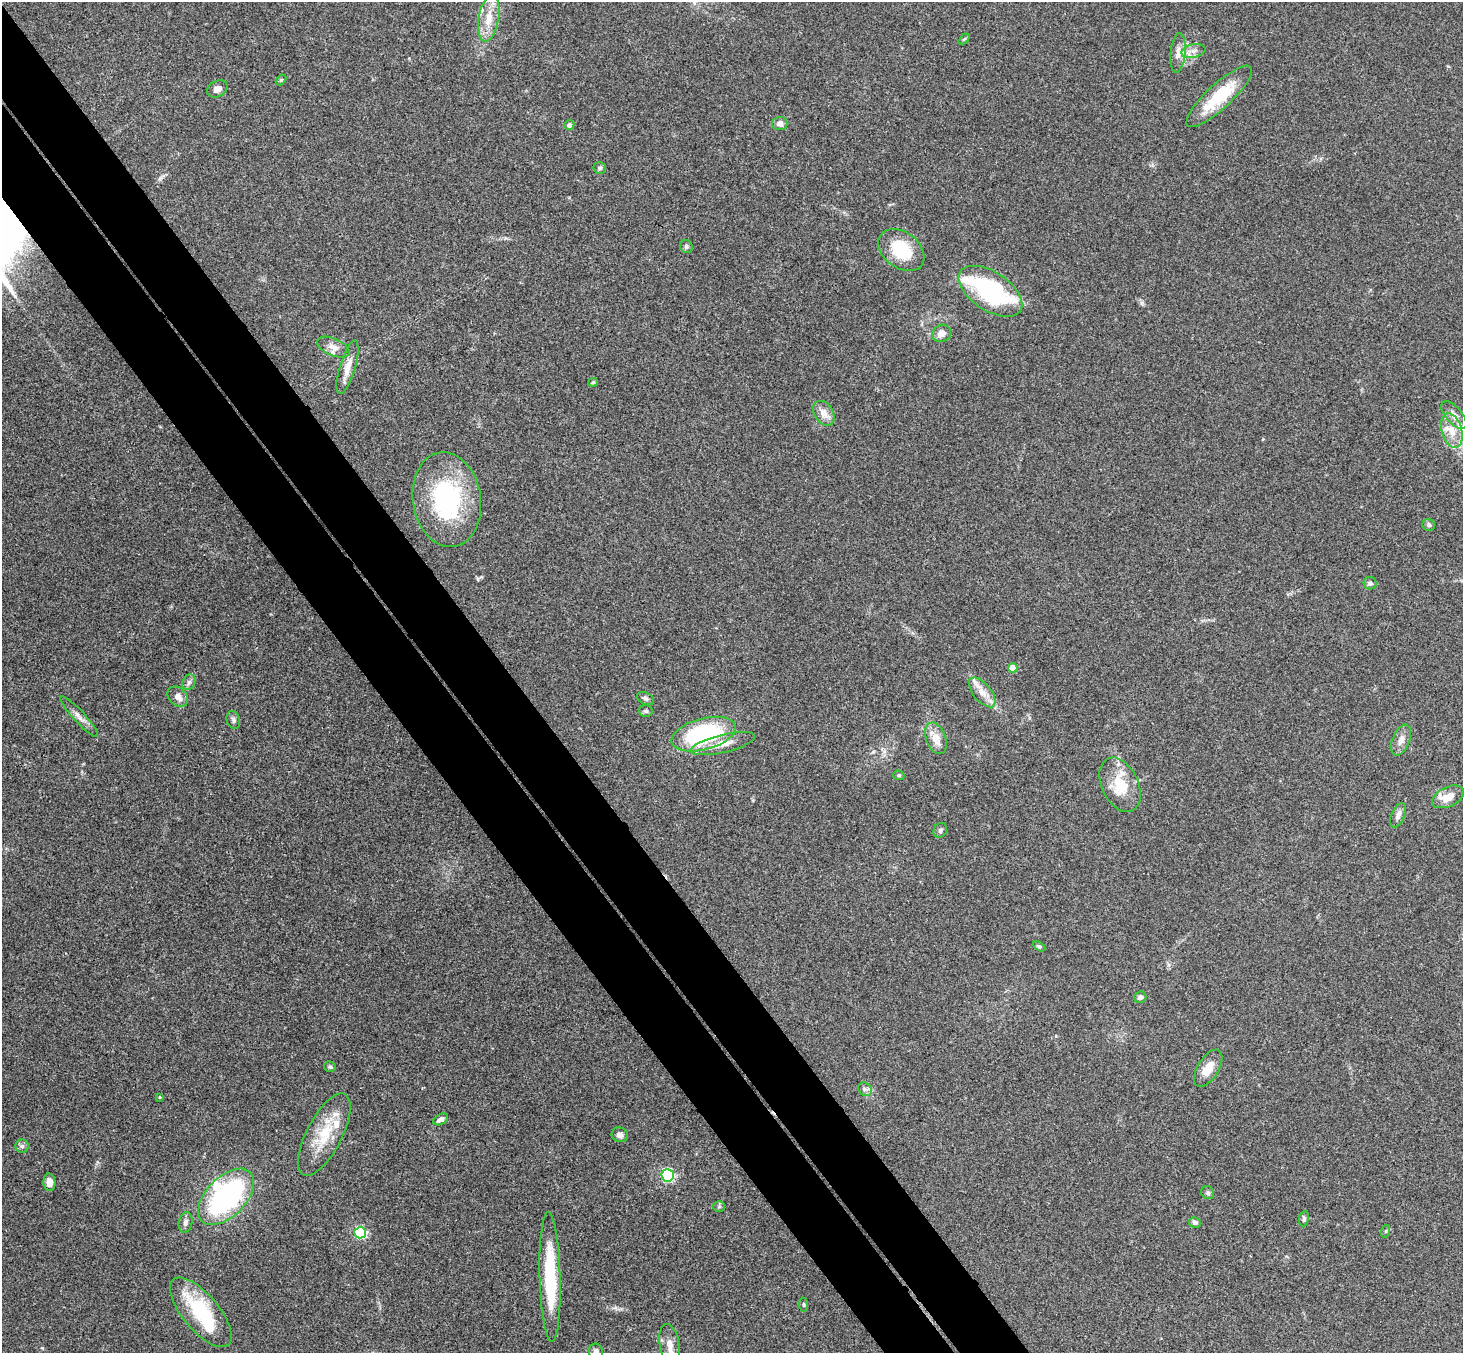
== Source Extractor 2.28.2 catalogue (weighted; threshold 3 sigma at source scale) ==
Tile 11 of 4 x 4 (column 3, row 3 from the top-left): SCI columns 2974-4434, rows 1681-3031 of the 5945 x 5925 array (HDU 1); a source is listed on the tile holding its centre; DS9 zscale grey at full resolution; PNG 1465 x 1355 px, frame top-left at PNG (2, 2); each listed source drawn as its Kron ellipse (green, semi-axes under 4 px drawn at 4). Shown black and unused: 9% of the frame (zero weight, under 3 of 4 exposures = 6% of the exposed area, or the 3 px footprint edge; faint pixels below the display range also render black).
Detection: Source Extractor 2.28.2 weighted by HDU 2 'WHT'; one run over the whole footprint, this tile lists its part. Background 0.218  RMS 0.0084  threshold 0.0379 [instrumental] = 3 sigma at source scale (4.5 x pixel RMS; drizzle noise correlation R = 1.50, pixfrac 1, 0.05/0.05 arcsec/px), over >= 5 px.
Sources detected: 75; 1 inside a brighter object's white glare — neither listed nor drawn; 9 inside a brighter listed object's ellipse — not listed separately; the other 65 listed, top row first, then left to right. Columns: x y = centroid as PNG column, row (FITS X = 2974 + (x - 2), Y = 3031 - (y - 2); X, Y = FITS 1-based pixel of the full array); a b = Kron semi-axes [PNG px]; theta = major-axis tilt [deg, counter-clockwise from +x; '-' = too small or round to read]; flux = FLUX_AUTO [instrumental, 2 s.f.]
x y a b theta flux
489 18 24 10 80 15
964 39 6 4 44 1.1
1193 51 12 6 13 4.9
1178 53 20 7 85 6.8
281 80 6 4 44 0.92
217 89 11 8 27 5.2
1219 96 43 12 43 38
780 124 7 6 - 5.1
569 125 5 5 - 3.6
600 168 6 5 - 1.7
686 246 7 6 - 1.7
901 250 25 18 -38 37
990 291 36 19 -34 110
942 333 9 8 - 6.5
333 347 17 8 -23 6.2
348 367 28 8 73 9.8
593 382 5 4 - 1
824 413 13 9 -57 7.8
1454 415 17 8 -50 5.6
1452 431 18 10 -74 12
447 500 48 34 -81 110
1429 525 6 6 - 2
1370 583 6 6 - 2.8
1013 668 4 4 - 17
189 682 8 6 61 2.5
982 692 18 9 -50 9.1
178 697 11 8 -46 5.8
646 698 9 6 -26 2.1
646 711 7 6 - 1.7
79 717 27 5 -47 5.6
233 720 9 6 -72 2.4
704 734 33 15 15 100
936 738 16 10 -69 11
1401 740 16 8 69 6.6
723 744 33 9 13 14
899 775 6 4 -19 1.1
1120 785 29 18 -65 25
1448 797 17 9 25 11
1398 815 13 6 67 4.1
940 830 8 6 57 2
1039 946 7 4 -29 1.5
1140 997 6 5 - 2.9
330 1067 6 5 - 1.5
1208 1068 21 10 58 13
865 1089 7 6 - 2.5
160 1097 4 4 - 0.88
441 1119 8 5 27 4.1
324 1135 45 17 63 34
620 1135 8 7 - 3.7
22 1146 6 6 - 2.3
668 1175 6 6 - 110
49 1182 9 6 -86 6.6
1208 1193 7 6 - 1.9
226 1197 34 20 45 170
719 1206 6 5 - 1.4
1304 1219 8 5 81 1.8
185 1222 10 6 79 3.4
1195 1222 6 5 - 3.1
1386 1231 6 4 72 1.1
360 1233 6 5 - 110
550 1277 65 10 -88 58
804 1305 7 4 -83 1.3
201 1312 43 18 -50 59
670 1345 21 10 -81 9.4
596 1351 8 7 - 4.3
Isophote crosses this tile's border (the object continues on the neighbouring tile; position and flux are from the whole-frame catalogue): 1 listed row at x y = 596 1351
Unlisted compact peaks at least as high as the median listed source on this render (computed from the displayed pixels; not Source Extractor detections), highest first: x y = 478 579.